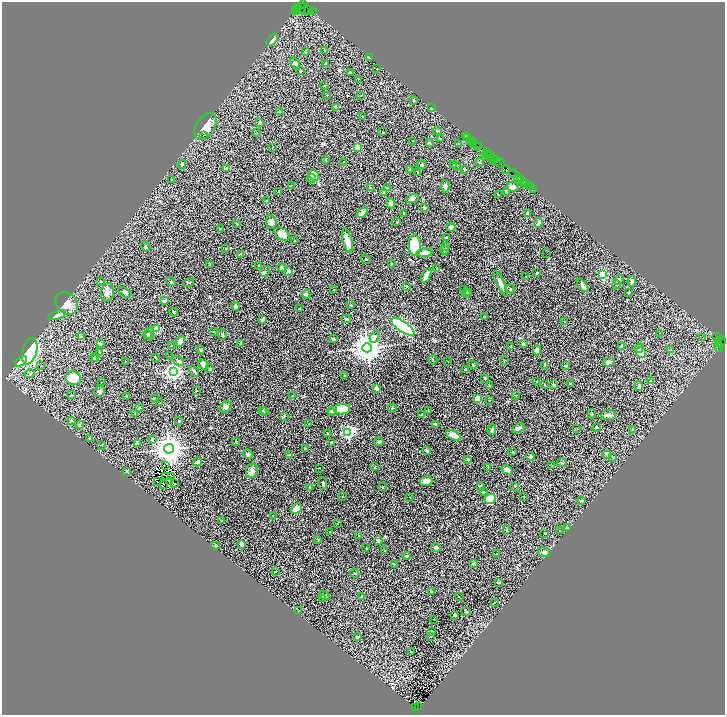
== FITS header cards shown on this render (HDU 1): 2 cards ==
NAXIS1  =                 1445
NAXIS2  =                 1426

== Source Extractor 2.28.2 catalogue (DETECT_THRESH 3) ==
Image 1445 x 1426 px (HDU 1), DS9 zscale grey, zoomed out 1/2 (1 PNG px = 2 x 2 image px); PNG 727 x 717 px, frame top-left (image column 1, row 1426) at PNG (2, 2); each listed source drawn as its Kron ellipse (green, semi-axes under 4 px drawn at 4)
Background 2.88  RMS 0.063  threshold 0.188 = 3 sigma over >= 5 px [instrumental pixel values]
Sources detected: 385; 45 cannot appear on this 1/2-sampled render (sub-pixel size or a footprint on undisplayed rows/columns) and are neither listed nor drawn; the other 340 listed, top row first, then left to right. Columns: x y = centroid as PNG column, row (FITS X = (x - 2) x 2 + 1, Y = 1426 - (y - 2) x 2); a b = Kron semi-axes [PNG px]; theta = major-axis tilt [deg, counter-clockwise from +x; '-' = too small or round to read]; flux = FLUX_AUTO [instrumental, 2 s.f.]
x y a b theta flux
303 4 2 1 - 190
299 7 2 1 - 98
301 9 5 2 - 1100
295 10 3 2 - 370
298 10 4 1 - 440
303 10 3 2 - 540
304 11 3 2 - 530
308 11 3 1 - 200
295 12 3 1 - 310
313 12 3 1 - 160
272 40 7 4 49 77
324 50 2 2 - 5
305 52 3 3 - 9
369 57 4 1 - 8
295 63 6 3 -55 18
326 64 3 2 - 13
377 69 2 2 - 7.7
300 70 3 2 - 8.9
351 72 3 2 - 17
358 79 3 2 - 4.9
324 86 3 2 - 4.3
326 95 2 1 - 3.7
361 95 2 1 - 3.5
414 101 3 2 - 4.5
336 107 3 3 - 18
431 108 2 2 - 15
279 111 3 2 - 6.7
362 116 3 2 - 8.9
259 123 2 2 - 44
206 126 14 9 56 140
437 131 5 2 - 6.7
383 132 2 1 - 2.9
257 133 3 2 - 4.3
203 135 2 1 - 3.1
466 136 3 1 - 130
467 138 3 1 - 450
440 139 2 2 - 15
472 140 2 1 - 130
413 141 2 1 - 4.7
471 142 2 1 - 86
474 142 3 1 - 290
429 143 2 2 - 42
459 144 3 2 - 15
473 144 2 1 - 44
479 147 2 2 - 480
272 148 2 2 - 3.4
357 148 3 3 - 110
480 150 2 1 - 270
487 152 2 2 - 290
488 155 4 2 - 870
490 155 3 1 - 380
491 156 3 2 - 410
494 158 3 1 - 540
492 159 2 1 - 140
325 160 2 2 - 4.4
493 161 2 1 - 930
344 162 2 1 - 4.2
480 162 4 3 - 11
496 162 4 1 - 330
500 163 5 1 - 520
182 164 4 4 - 15
454 164 2 2 - 6.9
422 165 4 3 - 13
456 165 4 2 - 9.1
226 168 3 3 - 14
410 169 3 2 - 8
465 169 3 2 - 14
506 169 4 2 - 410
418 173 2 2 - 6.4
513 174 4 1 - 330
314 175 6 5 - 160
517 177 3 2 - 440
311 178 4 3 - 14
171 179 3 3 - 6.9
521 180 2 1 - 64
524 182 2 1 - 140
526 183 2 1 - 110
291 185 2 2 - 3.6
445 186 6 4 -87 51
513 187 6 5 - 53
530 187 3 1 - 35
370 188 3 2 - 6.1
387 188 2 2 - 5.2
533 189 3 2 - 48
279 192 2 2 - 8.2
383 192 3 2 - 14
506 192 3 2 - 5
498 195 3 1 - 7.1
412 198 7 3 19 21
266 201 3 3 - 13
391 203 5 4 - 83
424 208 4 2 - 28
362 213 6 4 42 72
527 213 4 3 - 29
403 214 3 2 - 5.9
271 222 7 5 -84 76
397 222 3 2 - 8.4
539 223 5 3 - 27
237 224 2 2 - 7.7
451 227 4 3 - 19
221 228 3 2 - 6.9
282 234 8 5 -37 110
446 237 3 2 - 23
295 240 2 1 - 5.3
347 240 12 5 -77 100
415 245 11 6 -86 490
146 247 5 3 - 16
446 247 3 2 - 7.2
225 249 2 2 - 9.9
445 250 4 2 - 18
424 253 8 3 5 94
241 254 3 2 - 7.3
547 254 2 1 - 11
366 259 5 1 - 6
391 263 2 2 - 13
210 264 3 2 - 7.5
259 265 2 2 - 5.3
282 268 4 3 - 14
437 268 4 3 - 9
289 271 4 3 - 27
265 272 5 4 - 22
537 273 3 2 - 12
603 274 4 3 - 760
426 275 8 3 64 73
526 276 2 2 - 4.6
619 280 5 3 - 15
100 281 3 2 - 7.7
632 281 5 3 - 18
171 282 5 2 - 10
188 283 6 3 19 12
501 284 13 3 -64 100
617 284 4 3 - 13
407 286 3 3 - 7.6
583 286 7 3 -51 36
334 289 2 2 - 4.6
510 289 5 3 - 11
463 290 2 2 - 3.6
107 292 9 6 82 51
125 292 7 4 -31 23
629 292 3 2 - 8.5
466 293 5 2 - 13
469 293 3 2 - 6.2
306 294 4 2 - 8.8
165 300 3 3 - 22
67 303 12 10 -44 110
351 305 4 2 - 8
236 306 4 3 - 33
299 309 2 2 - 12
174 312 4 2 - 19
57 315 9 4 18 50
484 316 3 2 - 6.6
262 319 4 2 - 28
346 319 5 2 - 14
564 321 2 1 - 3.1
403 327 13 5 -34 1500
157 329 4 4 - 260
213 332 2 2 - 20
660 333 2 1 - 8.6
150 334 6 3 85 39
148 335 4 3 - 33
222 335 5 3 - 16
716 336 2 1 - 1400
81 337 4 2 - 16
375 337 7 4 65 38
703 338 2 1 - 6.5
333 339 3 3 - 12
719 340 2 2 - 870
180 341 6 3 62 100
721 342 5 2 - 730
240 343 3 2 - 5.2
719 343 4 2 - 910
100 344 2 2 - 28
523 344 4 4 - 15
171 346 2 2 - 7.3
622 346 4 4 - 12
511 347 3 3 - 7.7
719 347 5 3 - 610
367 348 5 4 - 20000
639 348 5 3 - 18
201 350 3 2 - 12
537 350 5 4 - 69
671 350 2 1 - 9
30 351 13 7 74 930
99 352 2 2 - 6.7
641 353 5 5 - 170
170 356 2 2 - 4.6
155 357 3 2 - 10
94 358 4 3 - 20
96 358 3 2 - 7.6
433 360 4 2 - 11
504 360 3 2 - 5.6
21 361 6 4 37 170
125 361 2 1 - 5.2
178 361 6 4 -30 21
448 361 2 1 - 4.5
609 362 6 4 12 66
203 364 6 4 -42 67
473 365 4 2 - 8.8
545 365 3 2 - 5.6
566 365 3 3 - 14
40 366 2 1 - 12
210 369 4 2 - 21
466 369 3 3 - 11
194 371 6 2 -55 20
173 372 4 3 - 5500
30 374 5 3 - 16
345 375 2 2 - 4.6
73 378 8 6 -16 170
485 378 3 3 - 14
537 381 3 2 - 4.3
651 381 4 2 - 11
102 382 2 1 - 3.8
571 383 3 2 - 7.3
544 384 2 2 - 6.1
489 385 3 2 - 7.9
553 385 4 3 - 11
639 386 5 3 - 35
376 388 4 3 - 26
99 391 5 5 - 26
196 391 3 2 - 5.6
71 395 2 2 - 5.9
516 395 3 2 - 5.2
127 396 4 2 - 8.4
292 396 3 2 - 12
155 398 2 2 - 18
478 398 3 3 - 110
490 401 2 2 - 5.3
160 403 3 1 - 6.5
140 407 4 2 - 8.3
226 407 6 5 - 34
393 408 4 2 - 11
342 409 8 5 6 280
263 410 2 1 - 3.3
265 411 3 2 - 8.9
332 411 5 3 - 26
428 411 2 1 - 7.7
135 414 2 1 - 3.4
421 414 2 2 - 4.7
592 414 4 3 - 12
608 415 7 5 5 32
284 416 3 2 - 7.8
71 420 3 3 - 11
179 421 3 2 - 9.7
309 424 3 2 - 5.9
435 424 3 3 - 15
80 425 4 3 - 13
597 427 3 2 - 14
518 428 7 4 24 43
577 429 3 2 - 4.2
633 429 4 3 - 8.7
492 430 5 3 - 18
348 432 4 3 - 2300
327 434 3 3 - 9.2
453 435 7 4 -25 160
89 438 3 2 - 6.5
152 439 3 3 - 20
236 442 2 2 - 4.9
331 442 3 2 - 14
379 442 5 3 - 16
137 444 4 3 - 10
101 445 3 2 - 5.5
169 449 5 4 - 18000
305 449 3 2 - 4.7
427 450 3 2 - 21
513 452 2 2 - 8.5
248 454 5 3 - 22
607 454 4 2 - 9.6
289 455 3 2 - 8.4
531 456 4 3 - 31
612 457 3 2 - 6.9
468 460 3 3 - 14
197 462 5 4 - 37
562 463 5 3 - 17
166 465 3 1 - 3.7
552 465 2 2 - 5.7
375 467 3 2 - 5.6
488 467 3 2 - 5.9
319 468 2 1 - 4.8
507 470 5 4 - 39
126 471 3 3 - 8.3
252 471 7 6 - 59
166 476 2 1 - 6.3
172 476 2 1 - 4.9
426 481 6 4 12 65
157 482 2 1 - 4.3
169 482 2 1 - 3.4
174 483 3 1 - 4.4
323 483 6 3 -84 19
164 484 2 1 - 5.2
480 486 4 3 - 18
514 486 3 2 - 4
309 487 3 2 - 8.1
382 487 3 2 - 12
483 492 3 2 - 10
343 496 2 1 - 3.8
524 496 2 1 - 5.1
410 498 3 2 - 4.2
490 499 6 5 - 310
582 500 4 3 - 12
296 509 6 4 45 120
273 515 2 2 - 5.2
221 521 2 1 - 3.3
338 524 2 2 - 4.4
567 527 4 3 - 8.5
507 530 4 3 - 11
560 531 2 2 - 4.5
330 532 3 2 - 7.8
545 533 2 2 - 6.6
359 536 2 2 - 5.4
318 539 3 2 - 5.4
378 541 4 2 - 15
242 544 2 2 - 140
216 545 4 3 - 13
436 547 5 3 - 47
366 548 3 2 - 4
385 550 2 2 - 4
544 552 6 4 -17 27
497 554 3 2 - 12
406 556 4 3 - 14
394 564 3 2 - 3.5
474 564 3 2 - 11
275 572 2 1 - 4
355 573 4 2 - 6.9
498 583 3 2 - 15
431 592 3 3 - 21
324 596 5 3 - 18
362 596 3 2 - 12
459 597 2 1 - 4.9
322 598 3 3 - 10
494 602 2 2 - 5
299 611 3 2 - 4.9
466 611 5 2 - 9.9
455 615 4 2 - 8.8
433 619 2 1 - 5.9
432 632 3 2 - 21
357 637 3 2 - 27
431 637 2 2 - 5.9
412 652 3 2 - 4.3
415 707 3 1 - 280
419 707 4 2 - 760
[45 sub-pixel or undisplayed-footprint detections neither listed nor drawn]